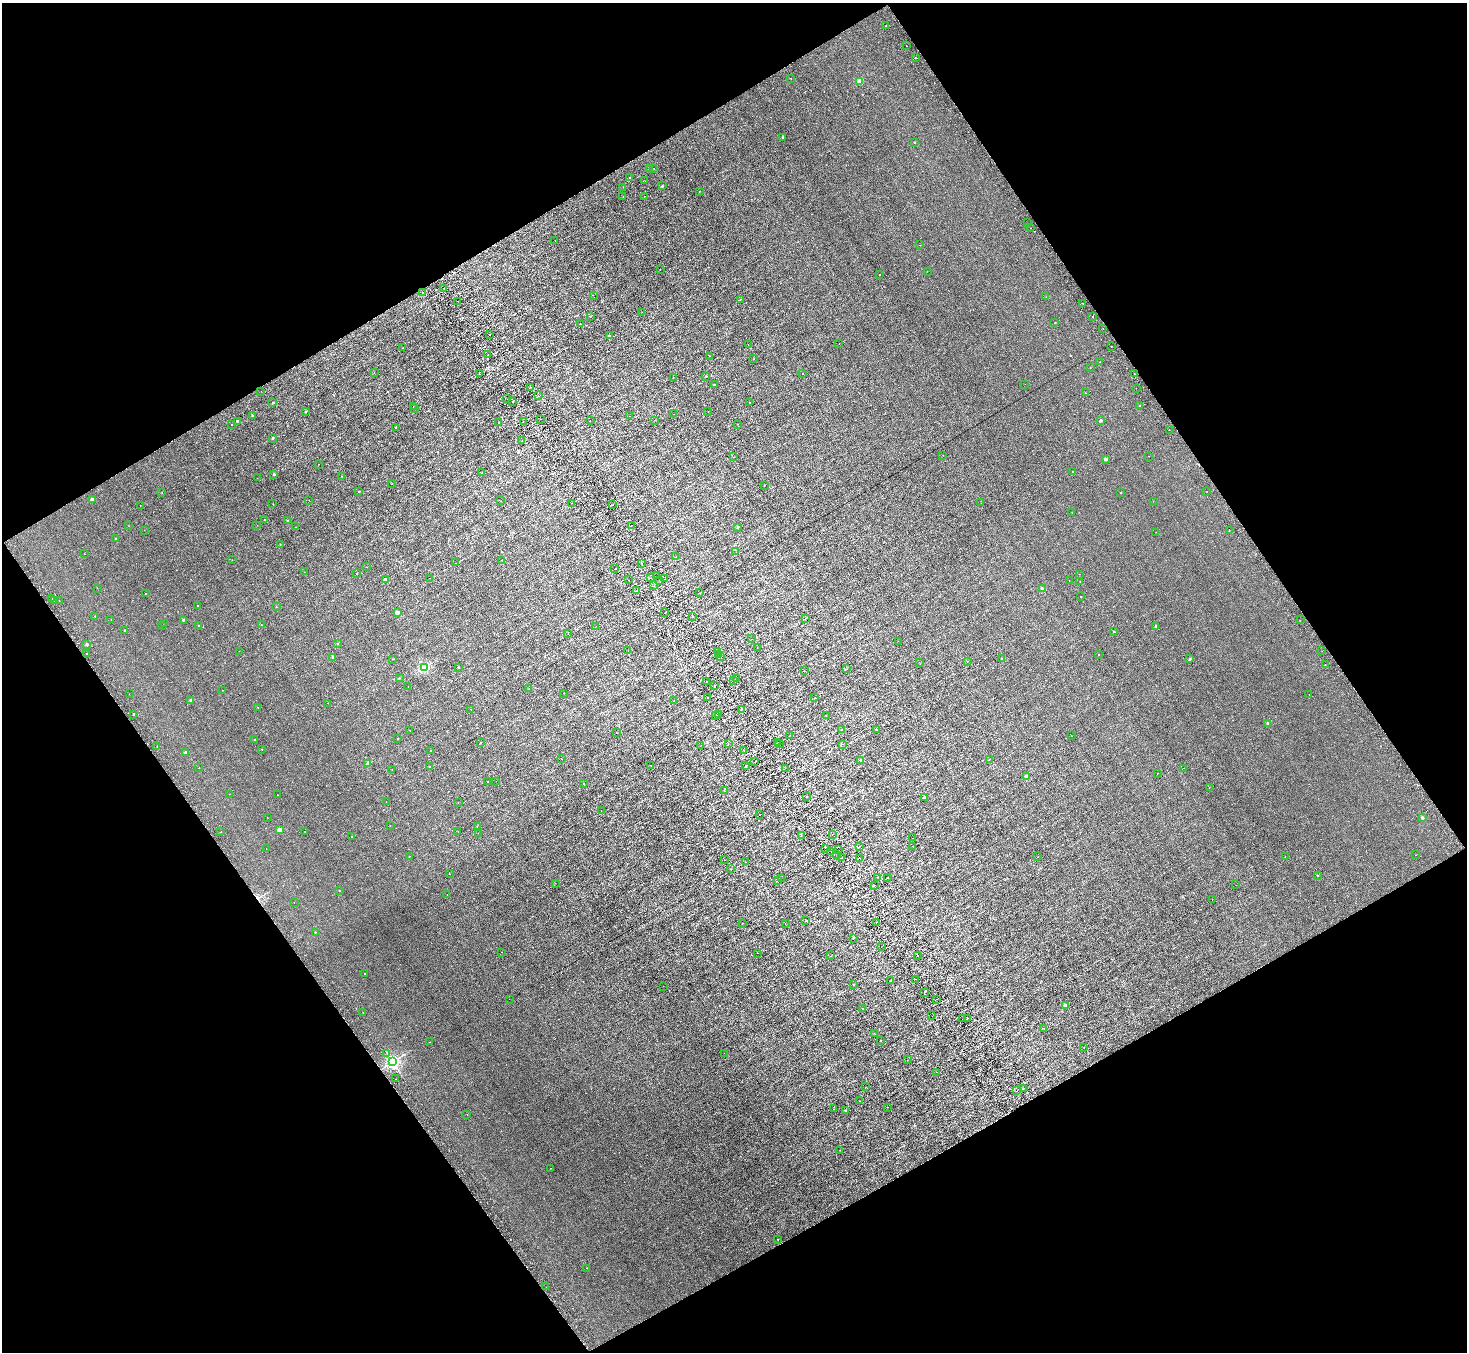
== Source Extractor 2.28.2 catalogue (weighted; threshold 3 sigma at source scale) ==
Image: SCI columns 48-5905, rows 327-5725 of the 5954 x 5912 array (HDU 1 of 3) = the unmasked area's bounding box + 8 px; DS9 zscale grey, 4 x 4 block average (1 PNG px = mean of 4 x 4 image px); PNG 1469 x 1354 px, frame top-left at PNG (2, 3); each listed source drawn as its Kron ellipse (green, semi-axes under 4 px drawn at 4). Shown black and unused: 48% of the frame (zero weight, under 3 of 6 exposures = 3% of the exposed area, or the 3 px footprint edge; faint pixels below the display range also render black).
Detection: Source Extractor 2.28.2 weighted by HDU 2 'WHT'. Background 0.00442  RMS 0.0026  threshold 0.0107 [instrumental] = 3 sigma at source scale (4.09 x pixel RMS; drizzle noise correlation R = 1.36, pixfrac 0.8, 0.05/0.05 arcsec/px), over >= 5 px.
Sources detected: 381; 21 cosmic-ray / hot-pixel residue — neither listed nor drawn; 2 coinciding with a brighter row at this scale — not listed separately; the other 358 listed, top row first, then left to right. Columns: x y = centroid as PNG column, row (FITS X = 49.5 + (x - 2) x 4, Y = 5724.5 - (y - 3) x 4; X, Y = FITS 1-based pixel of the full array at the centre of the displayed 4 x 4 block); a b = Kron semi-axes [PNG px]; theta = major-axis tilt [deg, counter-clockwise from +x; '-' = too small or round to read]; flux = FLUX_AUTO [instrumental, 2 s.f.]
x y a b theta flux
886 26 2 2 - 0.27
906 46 2 2 - 0.2
915 57 2 2 - 0.46
791 78 2 2 - 0.21
860 81 2 2 - 33
783 138 2 2 - 4.7
914 142 2 2 - 1.1
654 168 2 2 - 0.29
649 169 2 2 - 0.35
630 177 2 2 - 0.64
645 181 2 2 - 0.62
662 186 2 2 - 3.1
623 187 2 2 - 0.23
699 191 2 2 - 0.98
644 196 2 2 - 0.93
623 197 2 2 - 0.3
1027 223 2 2 - 0.29
1030 228 2 2 - 0.44
555 241 2 2 - 0.23
920 245 2 2 - 0.2
660 269 2 2 - 0.41
927 271 2 2 - 0.33
880 274 2 2 - 0.35
444 288 2 2 - 0.28
423 292 2 2 - 0.55
593 295 2 2 - 0.67
1046 297 2 2 - 0.42
740 299 2 2 - 0.26
458 301 2 2 - 0.25
1083 303 2 2 - 0.24
642 312 2 2 - 0.47
590 316 2 2 - 0.73
1093 317 2 2 - 0.56
1055 323 2 2 - 0.97
580 324 2 2 - 0.64
1103 328 2 2 - 0.62
490 334 2 2 - 0.3
609 336 2 2 - 6.6
839 343 2 2 - 0.51
748 344 2 2 - 0.23
1111 346 2 2 - 0.28
403 348 2 2 - 0.21
487 355 2 2 - 0.34
710 356 2 2 - 0.22
754 359 2 2 - 0.41
1099 362 2 2 - 0.46
1090 368 2 2 - 0.38
374 373 2 2 - 0.22
479 373 2 2 - 0.32
802 373 2 2 - 0.81
1134 374 2 2 - 1.2
706 376 2 2 - 1.5
673 377 2 2 - 1.1
1025 384 2 2 - 0.43
714 385 2 2 - 1.2
531 387 2 2 - 0.24
1136 388 2 2 - 0.42
261 391 2 2 - 0.28
1085 393 2 2 - 0.5
539 396 2 2 - 0.39
507 399 2 2 - 0.21
273 402 2 2 - 2.7
512 402 2 2 - 0.37
750 402 2 2 - 0.43
1140 405 2 2 - 2.1
413 406 2 2 - 0.3
415 409 2 2 - 0.19
306 411 2 2 - 3.3
708 412 2 2 - 0.36
674 414 2 2 - 0.26
252 416 2 2 - 1.1
630 416 2 2 - 0.18
541 419 2 2 - 0.29
654 420 2 2 - 0.19
1101 420 2 2 - 6.2
237 421 2 2 - 3.3
590 421 2 2 - 0.31
523 422 2 2 - 0.23
499 423 2 2 - 0.67
737 424 2 2 - 0.43
231 425 2 2 - 0.25
396 427 2 2 - 0.52
1169 430 2 2 - 0.45
272 438 2 2 - 2.8
522 441 2 2 - 0.32
943 455 2 2 - 0.28
1149 456 2 2 - 0.2
733 457 2 2 - 0.25
1105 459 2 2 - 8.4
318 464 2 2 - 0.34
1073 471 2 2 - 0.7
482 473 2 2 - 0.69
274 475 2 2 - 5.3
341 476 2 2 - 0.62
257 478 2 2 - 0.2
391 484 2 2 - 0.26
764 485 2 2 - 0.42
359 491 2 2 - 1.3
1207 491 2 2 - 0.33
162 492 2 2 - 0.31
1121 492 2 2 - 0.85
93 499 2 2 - 13
309 500 2 2 - 0.31
501 501 2 2 - 0.3
1153 501 2 2 - 0.17
572 503 2 2 - 0.23
981 503 2 2 - 0.2
273 504 2 2 - 0.49
140 505 2 2 - 0.29
612 505 2 2 - 0.53
1072 512 2 2 - 0.39
265 519 2 2 - 0.78
288 520 2 2 - 1.9
257 525 2 2 - 0.18
631 525 2 2 - 0.25
129 526 2 2 - 0.21
296 527 2 2 - 0.3
737 527 2 2 - 2.4
144 530 2 2 - 0.28
1229 530 2 2 - 0.42
1156 532 2 2 - 0.18
116 539 2 2 - 1.7
280 544 2 2 - 0.39
736 552 2 2 - 0.21
84 554 2 2 - 0.4
676 557 2 2 - 0.21
232 560 2 2 - 0.33
502 560 2 2 - 0.21
456 563 3 2 - 0.64
641 563 2 2 - 0.58
366 567 2 2 - 0.28
615 568 2 2 - 0.59
304 572 2 2 - 0.4
357 573 2 2 - 0.53
1079 574 2 2 - 0.17
657 576 2 2 - 0.26
429 578 2 2 - 0.19
650 578 2 2 - 0.21
665 579 2 2 - 0.42
385 580 2 2 - 8.8
629 580 2 2 - 0.3
659 580 2 2 - 0.44
1069 581 2 2 - 0.23
1080 581 2 2 - 0.25
653 586 2 2 - 0.4
97 588 2 2 - 0.52
1043 589 2 2 - 11
637 591 2 2 - 0.55
145 593 2 2 - 0.44
700 593 2 2 - 0.36
1081 597 2 2 - 0.43
52 598 2 2 - 1.8
54 600 2 2 - 0.66
59 600 2 2 - 0.46
198 605 2 2 - 0.31
276 606 2 2 - 0.75
397 613 2 2 - 16
664 613 2 2 - 0.23
95 616 2 2 - 0.71
692 617 2 2 - 0.66
806 618 2 2 - 0.29
111 620 2 2 - 0.54
183 620 2 2 - 2.7
1300 620 2 2 - 0.36
165 623 2 2 - 0.32
163 625 2 2 - 0.83
198 625 2 2 - 1.2
261 625 2 2 - 1.1
596 626 2 2 - 0.2
1156 626 2 2 - 4.5
125 630 2 2 - 2.5
1114 632 2 2 - 1.7
568 633 2 2 - 0.15
752 639 2 2 - 0.43
898 641 2 2 - 0.31
338 643 2 2 - 0.33
87 644 2 2 - 5.5
757 647 2 2 - 0.36
628 650 2 2 - 0.18
239 651 2 2 - 0.22
1322 651 2 2 - 0.48
717 652 2 2 - 0.23
87 653 2 2 - 1.3
719 654 2 2 - 0.31
1099 654 2 2 - 0.46
333 657 2 2 - 5.1
721 657 2 2 - 0.42
1001 658 2 2 - 1
392 659 2 2 - 0.7
1190 659 2 2 - 4.7
967 661 2 2 - 0.34
919 662 2 2 - 0.18
1325 665 2 2 - 0.4
424 667 2 2 - 170
458 667 2 2 - 2.3
846 669 2 2 - 0.18
804 670 2 2 - 0.24
399 678 2 2 - 1
736 679 2 2 - 0.64
733 680 2 2 - 0.24
706 681 2 2 - 0.56
715 685 2 2 - 0.2
408 686 2 2 - 0.2
529 689 2 2 - 0.67
222 690 2 2 - 0.21
563 693 2 2 - 0.27
129 694 2 2 - 0.14
1309 694 2 2 - 0.25
708 697 2 2 - 0.42
814 698 2 2 - 0.65
191 700 2 2 - 7.6
674 701 2 2 - 0.15
328 703 2 2 - 0.22
258 707 2 2 - 0.27
741 709 2 2 - 0.9
471 710 2 2 - 0.22
133 715 2 2 - 0.73
716 715 2 2 - 0.38
719 715 2 2 - 0.22
826 716 2 2 - 0.2
1268 723 2 2 - 6.5
876 729 2 2 - 2.7
410 730 2 2 - 0.46
841 730 2 2 - 0.7
616 733 2 2 - 0.27
789 736 2 2 - 0.23
1071 736 2 2 - 0.39
398 739 2 2 - 1.4
255 740 2 2 - 2.5
778 742 2 2 - 0.22
480 743 2 2 - 1.8
728 744 2 2 - 0.25
780 744 2 2 - 0.23
843 744 2 2 - 0.17
701 745 2 2 - 0.21
157 746 2 2 - 0.44
262 749 2 2 - 0.73
744 750 2 2 - 1
431 751 2 2 - 1.6
185 753 2 2 - 2.9
561 759 2 2 - 0.24
989 759 2 2 - 0.56
861 760 2 2 - 3.4
754 762 2 2 - 0.37
368 764 2 2 - 13
651 766 2 2 - 0.24
746 766 2 2 - 0.34
430 767 2 2 - 2.4
199 768 2 2 - 0.65
785 768 2 2 - 0.5
1183 768 2 2 - 0.23
392 770 2 2 - 0.19
1158 773 2 2 - 0.22
1026 777 2 2 - 13
496 781 2 2 - 0.18
488 782 2 2 - 0.84
583 784 2 2 - 1.1
1209 788 2 2 - 0.39
724 790 2 2 - 0.17
229 794 2 2 - 0.36
278 795 2 2 - 0.28
807 796 2 2 - 0.31
924 797 2 2 - 5.1
386 802 2 2 - 0.28
458 802 2 2 - 0.32
601 811 2 2 - 0.16
759 815 2 2 - 0.18
267 817 2 2 - 0.21
1422 818 2 2 - 5.4
390 826 2 2 - 0.28
477 826 2 2 - 0.54
280 830 2 2 - 22
305 831 2 2 - 0.31
458 831 2 2 - 0.53
221 832 2 2 - 0.33
478 833 2 2 - 0.21
832 834 2 2 - 0.36
801 835 2 2 - 0.33
352 837 2 2 - 0.65
913 838 2 2 - 0.24
859 846 2 2 - 0.39
913 846 2 2 - 0.26
826 848 2 2 - 0.32
266 849 2 2 - 0.23
839 850 2 2 - 0.23
831 851 2 2 - 0.3
837 854 2 2 - 0.32
1416 855 2 2 - 0.36
409 856 2 2 - 0.16
1038 857 2 2 - 0.45
1285 857 2 2 - 0.75
842 858 2 2 - 0.22
860 858 2 2 - 0.75
725 860 2 2 - 0.25
746 862 2 2 - 0.44
730 869 2 2 - 0.53
449 874 2 2 - 0.44
1317 875 2 2 - 2.3
878 877 2 2 - 0.41
781 878 2 2 - 0.18
887 878 2 2 - 0.32
777 881 2 2 - 0.21
555 883 2 2 - 0.19
874 885 2 2 - 0.43
1236 885 2 2 - 0.26
339 890 2 2 - 0.7
447 895 2 2 - 0.2
1212 899 2 2 - 3.5
294 902 2 2 - 0.18
806 921 2 2 - 0.25
876 922 2 2 - 0.71
742 923 2 2 - 0.29
785 923 2 2 - 0.16
315 932 2 2 - 0.97
853 938 2 2 - 1.6
881 946 2 2 - 0.16
501 952 2 2 - 0.26
757 953 2 2 - 0.22
917 955 2 2 - 0.68
831 956 2 2 - 0.41
365 974 2 2 - 1.2
915 979 2 2 - 0.28
891 980 2 2 - 0.78
854 985 2 2 - 0.68
663 986 2 2 - 0.22
924 993 2 2 - 0.61
509 999 2 2 - 0.55
937 999 2 2 - 0.46
1065 1005 2 2 - 8.2
862 1009 2 2 - 0.58
363 1013 2 2 - 0.4
932 1016 2 2 - 0.3
967 1018 2 2 - 0.26
963 1019 2 2 - 0.3
1044 1029 2 2 - 0.24
874 1033 2 2 - 0.19
880 1041 2 2 - 1.3
430 1042 2 2 - 0.27
1084 1047 2 2 - 0.54
387 1053 2 2 - 0.29
724 1053 2 2 - 0.22
907 1060 2 2 - 0.76
393 1062 2 2 - 340
936 1072 2 2 - 0.28
395 1079 2 2 - 0.35
865 1087 2 2 - 0.33
1024 1088 2 2 - 0.42
1017 1090 2 2 - 0.62
859 1101 2 2 - 0.23
887 1107 2 2 - 0.27
833 1109 2 2 - 0.23
845 1111 2 2 - 4.2
467 1114 2 2 - 0.27
840 1150 2 2 - 0.14
550 1168 2 2 - 0.29
778 1239 2 2 - 0.66
587 1268 2 2 - 0.61
546 1287 2 2 - 0.21
Diffuse or blended objects may show on this block-average render without a row.